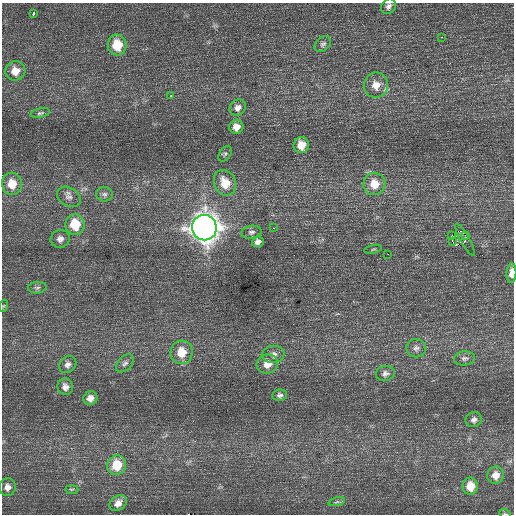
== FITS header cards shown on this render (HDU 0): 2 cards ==
NAXIS1  =                  512 / Axis length
NAXIS2  =                  512 / Axis length

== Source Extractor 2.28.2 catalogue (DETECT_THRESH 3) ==
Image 512 x 512 px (HDU 0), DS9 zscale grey, 1 PNG px = 1 image px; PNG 516 x 516 px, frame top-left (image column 1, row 512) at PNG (2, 3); each listed source drawn as its Kron ellipse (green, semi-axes under 4 px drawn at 4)
Background 0.551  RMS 0.72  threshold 2.15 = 3 sigma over >= 5 px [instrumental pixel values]
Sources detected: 53; all 53 listed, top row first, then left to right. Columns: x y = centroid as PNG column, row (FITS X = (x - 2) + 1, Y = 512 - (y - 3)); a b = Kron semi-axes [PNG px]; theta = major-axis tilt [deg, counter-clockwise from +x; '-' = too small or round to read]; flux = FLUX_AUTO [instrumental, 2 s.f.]
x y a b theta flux
389 6 8 7 - 180
33 14 3 3 - 710
441 37 3 3 - 52
323 44 9 6 40 140
117 45 10 9 - 1400
15 71 10 9 - 540
376 85 12 12 - 570
170 96 3 3 - 220
238 108 8 7 - 230
40 113 10 4 12 100
236 127 7 7 - 350
301 145 8 7 - 640
225 154 9 5 56 88
225 183 13 10 -65 890
12 184 11 10 - 830
374 184 11 11 - 790
104 194 8 7 - 150
69 197 13 9 -30 270
75 224 10 9 - 1400
204 228 13 12 - 56000
274 228 3 2 - 190
251 232 10 6 10 150
465 235 2 2 - 1500
452 236 3 2 - 94
60 239 9 9 - 250
465 240 18 4 -61 310
452 241 3 2 - 56
258 242 6 5 - 190
373 249 9 3 11 54
388 254 2 2 - 55
511 273 10 5 87 330
37 288 9 5 5 120
3 306 6 4 70 58
416 348 10 9 - 210
182 352 12 11 - 950
273 354 11 8 7 260
464 358 10 7 5 180
125 363 10 7 46 170
267 364 11 9 15 540
68 365 9 7 42 210
385 373 9 7 10 180
65 387 8 8 - 260
280 395 7 5 8 130
90 398 7 6 - 280
474 420 8 7 - 170
117 465 10 9 - 1300
496 475 9 8 - 420
470 486 8 7 - 710
7 487 9 8 - 260
71 489 7 3 0 53
337 502 8 3 13 85
118 503 9 7 38 310
505 514 6 3 -19 43
At the frame edge (FLAGS 8, measured only in part): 2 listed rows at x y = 511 273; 505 514